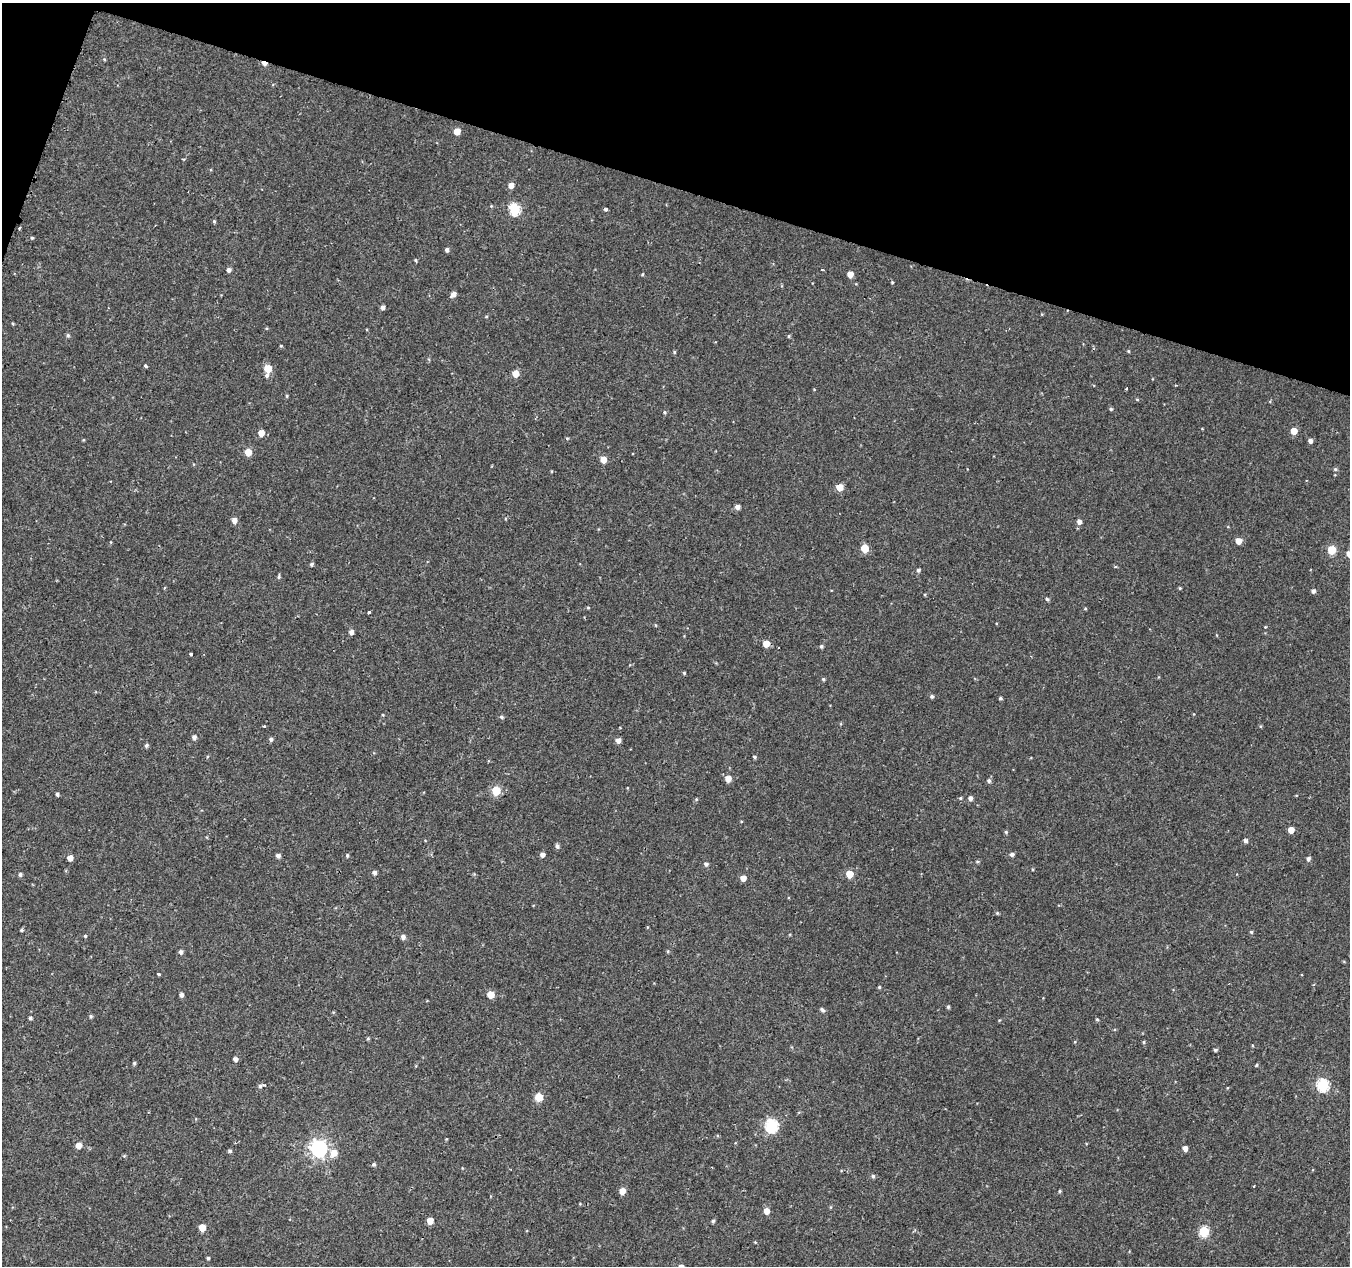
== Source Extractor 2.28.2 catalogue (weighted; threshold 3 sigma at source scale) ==
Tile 2 of 4 x 4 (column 2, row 1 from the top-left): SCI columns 1357-2704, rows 4073-5336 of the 5417 x 5589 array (HDU 1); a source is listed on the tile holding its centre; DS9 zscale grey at full resolution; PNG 1352 x 1268 px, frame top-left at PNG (2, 3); no overlay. Shown black and unused: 15% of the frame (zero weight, under 2 of 3 exposures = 2% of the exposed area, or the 3 px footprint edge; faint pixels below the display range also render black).
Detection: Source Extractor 2.28.2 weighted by HDU 2 'WHT'; one run over the whole footprint, this tile lists its part. Background 9.53e-04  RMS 0.0026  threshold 0.0118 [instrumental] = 3 sigma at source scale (4.5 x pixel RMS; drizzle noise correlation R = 1.50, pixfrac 1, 0.0396/0.0396 arcsec/px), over >= 5 px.
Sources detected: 138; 1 cosmic-ray / hot-pixel residue — not listed; the other 137 listed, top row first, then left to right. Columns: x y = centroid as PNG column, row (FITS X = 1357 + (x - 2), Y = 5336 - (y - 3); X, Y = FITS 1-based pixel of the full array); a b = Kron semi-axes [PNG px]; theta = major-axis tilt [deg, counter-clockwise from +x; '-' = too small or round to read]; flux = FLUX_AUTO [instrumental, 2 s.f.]
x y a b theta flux
104 59 5 3 - 0.22
264 63 6 4 -29 1.3
457 131 5 5 - 3.1
511 185 5 5 - 1.9
514 209 6 5 - 17
606 210 3 3 - 0.68
214 221 4 4 - 0.35
19 228 3 3 - 0.59
32 238 4 4 - 0.28
447 250 5 4 - 0.63
415 260 4 3 - 0.33
229 270 5 5 - 0.84
642 274 4 3 - 0.24
850 274 5 4 - 2.3
892 282 3 3 - 0.23
453 294 6 4 41 1.3
382 307 4 4 - 0.79
13 323 4 3 - 0.25
68 335 5 4 - 0.4
789 336 4 4 - 0.31
281 346 4 3 - 0.25
1128 351 4 4 - 0.25
674 352 5 3 - 0.3
145 366 3 3 - 0.6
268 368 5 5 - 5.6
515 374 5 5 - 3.4
267 375 6 5 - 0.57
1126 389 3 2 - 0.27
287 396 4 4 - 0.27
1111 409 4 4 - 0.39
665 412 5 4 - 0.36
1294 431 5 5 - 3.3
261 433 5 5 - 2.6
1310 441 5 4 - 0.9
248 452 5 5 - 4.1
603 459 5 5 - 2.6
1335 469 6 4 0 0.42
840 487 5 5 - 3.3
737 507 5 4 - 1.2
234 520 6 5 - 1.4
1079 522 5 5 - 1
1238 541 5 5 - 2.6
865 548 5 5 - 7
1332 550 5 5 - 9
1349 554 5 5 - 2.2
311 564 4 4 - 0.56
918 570 4 4 - 0.57
279 576 8 3 81 0.34
164 588 5 3 - 0.2
1180 588 4 4 - 0.25
1313 591 4 4 - 0.76
1047 599 5 4 - 0.46
588 608 4 4 - 0.27
1085 608 5 3 - 0.24
369 612 3 3 - 1.3
655 625 5 3 - 0.2
351 632 5 5 - 1
766 644 5 5 - 3.4
821 646 5 4 - 0.43
191 654 3 3 - 0.66
684 673 3 3 - 0.3
823 679 4 4 - 0.36
932 696 5 4 - 0.46
1000 698 4 3 - 0.38
383 715 4 3 - 0.2
501 717 5 4 - 0.46
264 726 3 3 - 0.24
194 737 5 5 - 0.83
271 739 5 5 - 0.56
618 740 5 4 - 1.4
146 745 4 4 - 0.53
754 757 4 4 - 0.38
728 779 5 5 - 2.5
989 781 5 5 - 0.56
496 791 5 5 - 8.5
57 794 4 3 - 0.54
960 798 4 4 - 0.27
970 798 5 4 - 0.96
1291 830 5 5 - 2.2
1006 832 5 4 - 0.37
1245 841 5 4 - 0.74
557 846 5 4 - 0.7
1012 854 5 4 - 0.78
278 855 5 4 - 0.86
347 855 5 4 - 0.37
542 855 5 4 - 0.95
70 858 5 4 - 1.9
1308 859 4 4 - 0.68
977 861 5 3 - 0.29
706 864 5 5 - 0.64
375 872 4 4 - 0.75
20 874 5 4 - 0.6
849 874 5 5 - 4.7
743 878 5 5 - 2
997 913 5 4 - 0.29
22 930 4 3 - 0.44
1251 932 4 4 - 0.35
85 936 4 4 - 0.29
403 937 5 5 - 1
668 951 5 3 - 0.26
181 952 5 5 - 0.68
159 974 3 3 - 0.61
879 987 4 4 - 0.3
181 995 4 4 - 0.93
490 995 5 5 - 4.2
948 1007 5 4 - 0.37
823 1010 7 4 -33 0.59
91 1016 5 4 - 0.38
30 1018 4 3 - 0.45
1097 1019 4 4 - 0.28
368 1039 4 4 - 0.29
1144 1042 4 4 - 0.31
1215 1050 4 3 - 0.4
235 1059 5 4 - 0.9
134 1063 4 4 - 0.35
1256 1065 5 4 - 0.26
1323 1085 6 6 - 27
260 1086 7 5 52 0.77
539 1097 5 5 - 7
772 1126 6 6 - 33
446 1139 5 3 - 0.2
79 1145 5 5 - 2.3
319 1149 7 7 - 83
1185 1149 4 4 - 1.5
230 1151 5 4 - 0.45
334 1153 7 6 - 2.9
374 1164 4 4 - 0.49
873 1176 5 4 - 0.52
1254 1186 2 2 - 0.2
622 1191 5 5 - 2.6
1060 1191 4 4 - 0.3
767 1211 5 5 - 2.1
430 1221 5 5 - 3
713 1221 4 4 - 0.43
202 1227 5 5 - 3.6
1204 1231 5 5 - 15
208 1258 4 4 - 0.38
Overlapping masked pixels (flux is a lower limit): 1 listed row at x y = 264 63
Isophote crosses this tile's border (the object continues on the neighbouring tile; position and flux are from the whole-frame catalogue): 1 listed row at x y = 1349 554